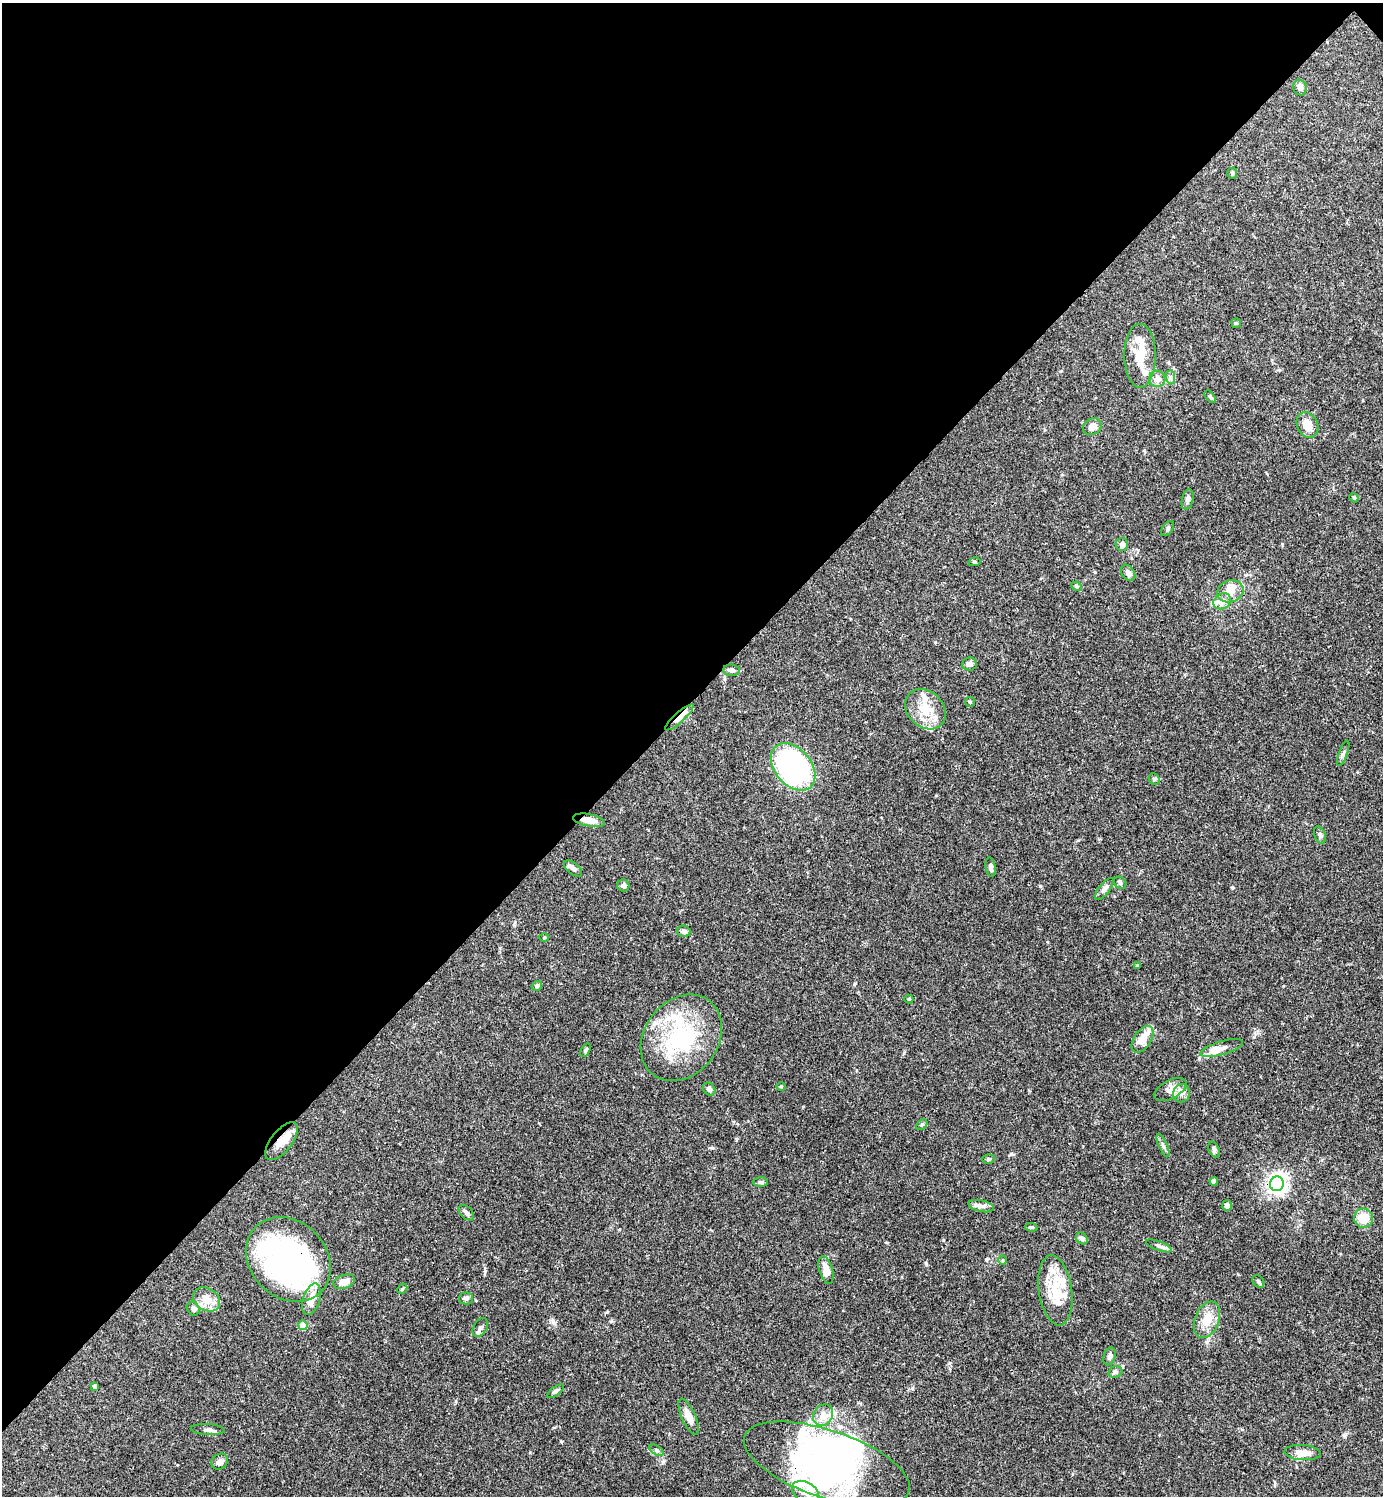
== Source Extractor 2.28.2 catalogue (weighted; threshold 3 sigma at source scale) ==
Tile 2 of 4 x 4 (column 2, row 1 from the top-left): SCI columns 1681-3061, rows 4484-5977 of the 5981 x 5981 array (HDU 1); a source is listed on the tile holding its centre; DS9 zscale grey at full resolution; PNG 1385 x 1498 px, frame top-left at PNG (2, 3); each listed source drawn as its Kron ellipse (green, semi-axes under 4 px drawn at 4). Shown black and unused: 47% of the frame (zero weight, under 3 of 4 exposures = <1% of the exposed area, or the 3 px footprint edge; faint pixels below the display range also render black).
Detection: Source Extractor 2.28.2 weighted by HDU 2 'WHT'; one run over the whole footprint, this tile lists its part. Background 0.066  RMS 0.0032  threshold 0.0144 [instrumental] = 3 sigma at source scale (4.5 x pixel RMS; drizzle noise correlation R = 1.50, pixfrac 1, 0.05/0.05 arcsec/px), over >= 5 px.
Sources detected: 113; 7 inside a brighter object's white glare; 1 cosmic-ray / hot-pixel residue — neither listed nor drawn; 18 inside a brighter listed object's ellipse — not listed separately; the other 87 listed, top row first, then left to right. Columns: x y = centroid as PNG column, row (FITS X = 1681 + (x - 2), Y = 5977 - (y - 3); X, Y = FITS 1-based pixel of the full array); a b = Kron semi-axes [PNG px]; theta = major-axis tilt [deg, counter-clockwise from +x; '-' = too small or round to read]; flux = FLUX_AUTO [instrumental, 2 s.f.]
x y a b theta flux
1300 88 8 6 -74 1.3
1232 173 5 5 - 0.46
1236 323 5 4 - 0.42
1140 356 32 16 -90 7.5
1170 377 7 4 -89 0.76
1157 379 8 8 - 1.3
1210 397 7 4 -51 0.48
1307 425 13 10 -62 3.7
1092 427 10 8 30 2.2
1354 498 5 3 - 0.3
1188 499 10 5 75 0.97
1168 528 8 5 55 0.62
1122 544 6 6 - 1.3
974 562 6 4 11 0.4
1128 573 9 6 -55 1.3
1077 586 5 4 - 0.43
1230 591 13 11 20 3.4
1222 601 9 7 31 2.2
969 664 7 6 - 1.4
732 670 8 6 -6 1.1
970 702 5 4 - 0.37
925 709 22 18 -44 7.2
679 717 18 5 42 3.1
1343 753 13 3 70 0.69
793 767 27 18 -50 69
1154 779 6 5 - 0.52
589 820 16 6 -11 2.8
1320 835 9 5 -68 0.81
991 867 10 5 -79 1
573 868 11 6 -39 1.2
1120 883 7 5 -45 0.58
623 886 6 6 - 1
1104 889 13 5 51 1.1
684 931 6 5 - 1.1
544 938 5 3 - 0.29
1138 966 4 3 - 0.44
537 986 5 4 - 0.78
909 999 4 4 - 0.28
681 1038 46 37 53 33
1143 1039 15 8 57 4.1
1222 1048 22 6 16 2.4
585 1050 7 4 61 0.53
781 1087 5 3 - 0.31
709 1089 7 5 -47 1.1
1170 1090 18 9 27 2.5
1181 1093 9 8 - 1.7
922 1125 6 4 48 0.5
282 1141 23 10 52 4.2
1163 1145 12 4 -66 0.84
1214 1150 8 5 -64 0.67
988 1159 6 4 16 0.5
1214 1181 4 4 - 1.8
761 1182 7 5 -1 0.63
1277 1184 7 7 - 130
1227 1205 5 4 - 1.2
981 1206 13 6 -11 1.4
466 1213 9 5 -45 1.1
1363 1218 9 9 - 5.8
1031 1227 6 4 -2 0.43
1082 1238 6 5 - 0.92
1159 1246 14 4 -20 1.1
288 1259 46 38 -44 86
1002 1260 5 3 - 0.31
826 1270 14 6 -74 3.6
1258 1281 7 5 -47 0.63
344 1282 11 7 17 3.1
402 1289 6 4 44 0.42
1055 1290 35 16 -82 10
466 1298 7 6 - 0.99
207 1299 14 11 -32 3.6
311 1299 16 8 72 4.2
193 1309 7 6 - 1.1
1207 1320 19 12 68 5.1
303 1325 5 4 - 7.5
480 1327 10 6 60 1
1109 1356 9 6 73 1.1
1115 1372 7 5 15 0.79
94 1386 4 3 - 0.93
555 1391 10 4 38 0.66
823 1415 11 9 59 2.5
689 1417 19 7 -66 3.2
208 1430 17 5 -4 1.2
656 1450 8 4 -33 0.64
1302 1453 18 7 -4 3.2
220 1462 9 7 38 1.4
827 1464 87 33 -19 64
805 1492 14 10 -29 3.7
Overlapping masked pixels (flux is a lower limit): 5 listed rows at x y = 679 717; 589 820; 282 1141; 288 1259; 827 1464
Unlisted compact peaks at least as high as the median listed source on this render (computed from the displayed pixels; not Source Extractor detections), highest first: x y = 1040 886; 1122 1367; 854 984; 611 1321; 553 1322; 1011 1154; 485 1271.